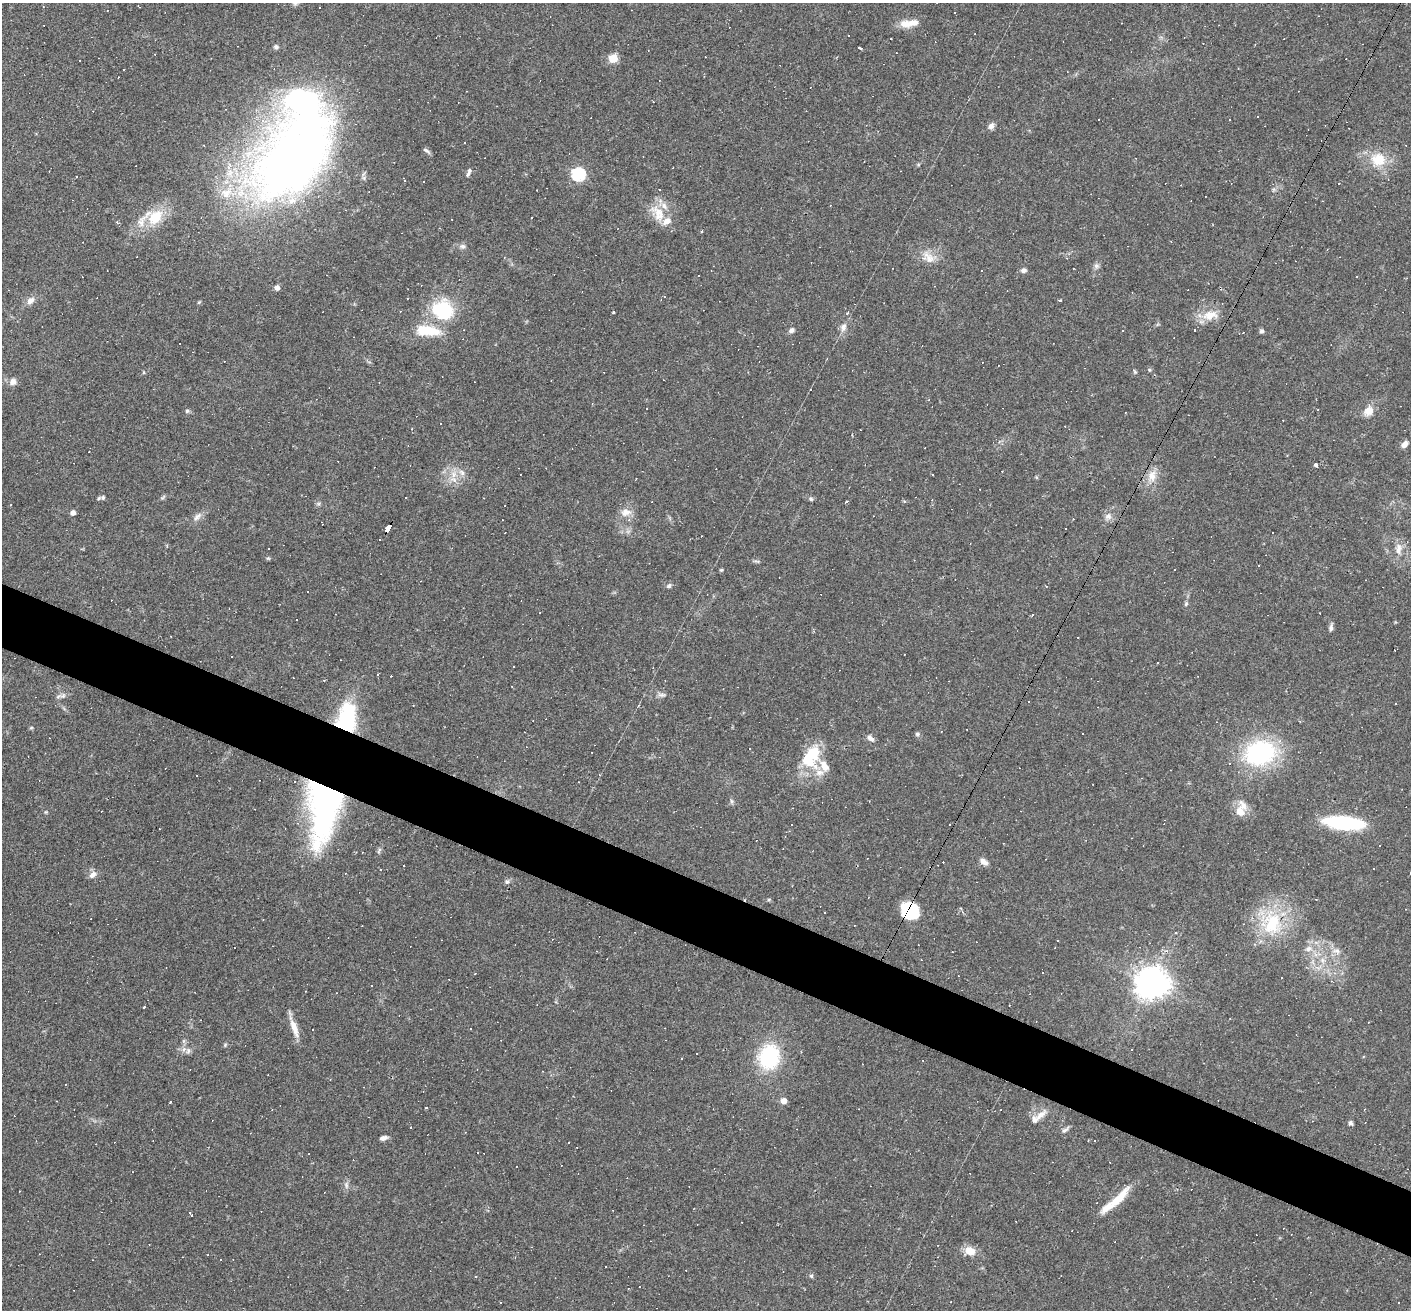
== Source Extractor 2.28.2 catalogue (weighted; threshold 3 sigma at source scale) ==
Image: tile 6 of 4 x 4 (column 2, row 2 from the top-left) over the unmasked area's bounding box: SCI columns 1409-2817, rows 2755-4062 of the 5634 x 5643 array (HDU 1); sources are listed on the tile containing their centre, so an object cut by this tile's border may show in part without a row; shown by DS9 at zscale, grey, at full resolution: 1 PNG px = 1 image px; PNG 1413 x 1312 px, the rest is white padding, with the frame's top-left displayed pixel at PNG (2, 3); no overlay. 5% of this frame is shown black and not used: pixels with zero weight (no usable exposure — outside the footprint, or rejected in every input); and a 3 px margin inside the footprint's outer edge (the drizzle kernel's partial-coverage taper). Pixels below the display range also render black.
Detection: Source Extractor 2.28.2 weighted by HDU 2 'WHT'; one run over the whole footprint, this tile lists its part. Background 0.0469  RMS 0.006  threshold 0.0271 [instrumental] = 3 sigma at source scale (4.5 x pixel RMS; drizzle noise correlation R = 1.50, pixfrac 1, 0.05/0.05 arcsec/px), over >= 5 px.
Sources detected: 280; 4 inside a brighter object's white glare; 128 cosmic-ray / hot-pixel residue — not listed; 17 inside a brighter listed object's ellipse — not listed separately; the other 131 listed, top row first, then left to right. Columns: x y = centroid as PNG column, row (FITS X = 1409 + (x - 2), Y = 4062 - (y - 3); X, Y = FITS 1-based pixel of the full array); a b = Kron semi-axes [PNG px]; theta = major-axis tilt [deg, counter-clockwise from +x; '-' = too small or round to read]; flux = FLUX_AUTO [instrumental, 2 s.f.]
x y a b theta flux
139 7 3 2 - 0.46
320 7 3 3 - 1.6
913 23 18 10 18 6
975 34 3 2 - 0.69
848 36 3 3 - 3
276 47 6 6 - 1.4
859 48 5 3 - 2.4
613 58 5 5 - 22
124 69 2 2 - 0.55
118 77 3 2 - 0.42
991 126 8 6 53 2.8
427 151 11 4 -31 1.4
296 158 110 67 38 470
1378 159 22 20 -4 16
918 165 6 4 19 0.71
468 174 10 5 59 1.8
578 174 6 6 - 84
404 180 3 2 - 0.53
658 213 28 16 -57 13
155 217 24 21 11 18
701 231 4 3 - 0.79
462 246 8 7 - 1.9
928 257 20 14 -41 8.3
1096 266 8 7 - 1.8
1024 270 6 5 - 2.2
982 271 3 3 - 5.6
277 288 5 4 - 3.4
30 300 11 8 39 3.7
1060 301 3 3 - 2.3
199 302 6 3 45 0.63
442 312 26 22 55 36
613 313 3 3 - 1.2
1210 315 25 13 8 11
843 327 11 8 80 3.5
791 330 8 6 34 1.9
1122 330 3 3 - 0.96
1195 330 3 3 - 2.4
1262 331 5 4 - 1.8
1149 370 5 4 - 0.78
1134 371 9 4 -55 1
143 372 5 3 - 0.56
551 380 2 2 - 0.31
13 382 9 9 - 3.4
187 411 6 5 - 1.1
1368 411 15 12 48 6
411 429 3 3 - 0.63
1404 444 8 6 50 3.2
89 451 2 2 - 0.28
1316 465 4 4 - 1.7
1002 471 2 2 - 0.4
454 474 10 9 - 5
932 474 2 2 - 0.54
1152 476 17 12 75 7.4
103 497 5 5 - 1.1
163 497 9 4 36 0.99
406 498 3 3 - 2.3
811 499 6 5 - 1.2
846 501 3 3 - 3.9
318 504 7 4 18 0.97
73 512 4 4 - 3.2
626 512 15 10 5 5.3
1108 516 11 8 33 3.2
197 517 16 7 44 3.5
322 523 4 2 - 0.6
388 528 7 4 61 67
1398 549 17 8 90 5.3
268 558 5 5 - 0.77
757 561 10 3 -10 0.95
1259 565 3 2 - 0.44
721 570 4 4 - 0.74
669 586 7 6 - 1.3
1186 604 6 5 - 1
297 620 3 3 - 2.6
1331 628 9 5 80 1.9
1157 663 2 2 - 0.47
514 667 3 2 - 0.53
377 674 3 3 - 0.83
661 695 12 6 -10 2.2
63 696 9 6 49 2.2
347 719 27 17 86 60
31 728 5 4 - 0.74
917 734 6 5 - 1.2
870 738 10 6 -39 2.8
1260 753 36 27 16 71
808 760 24 14 -43 19
599 775 3 3 - 0.63
732 801 6 5 - 1.2
323 808 74 32 86 170
1240 811 16 12 -72 7
1344 823 36 11 -6 60
159 829 3 2 - 0.4
379 850 10 4 64 1.3
984 862 12 6 -34 3
1410 873 3 2 - 0.45
92 875 10 7 42 3.3
507 882 8 6 0 1.6
769 899 6 3 19 0.7
910 911 19 14 -38 27
1272 923 38 31 -88 40
1175 933 4 2 - 0.47
1308 949 11 8 20 4
1337 951 14 11 -51 5.4
1322 960 9 8 - 3.6
475 973 3 2 - 0.96
1042 973 2 2 - 0.44
1282 978 3 3 - 7.9
1148 984 9 8 - 660
371 985 3 2 - 0.73
143 1008 3 3 - 3.4
1369 1022 3 2 - 0.42
294 1027 25 8 -71 7.6
471 1028 3 3 - 3.2
225 1045 6 4 58 0.78
188 1051 8 6 87 2
769 1057 20 17 76 56
681 1059 3 3 - 2.7
784 1101 5 5 - 4.8
170 1102 4 2 - 0.65
1040 1115 21 8 41 4.9
1350 1123 5 5 - 1.8
1065 1130 11 5 36 1.7
384 1138 9 5 15 2.3
1088 1140 2 2 - 0.36
309 1154 3 2 - 1.5
346 1185 11 6 -85 2.1
1118 1198 40 9 47 14
191 1215 5 3 - 1.9
970 1251 12 10 -26 7.8
606 1267 3 2 - 0.47
811 1276 5 4 - 1.2
501 1303 3 3 - 0.82
Overlapping masked pixels (flux is a lower limit): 4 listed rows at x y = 388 528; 347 719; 323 808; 910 911
Isophote crosses this tile's border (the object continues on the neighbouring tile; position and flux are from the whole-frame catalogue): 1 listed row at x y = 1410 873